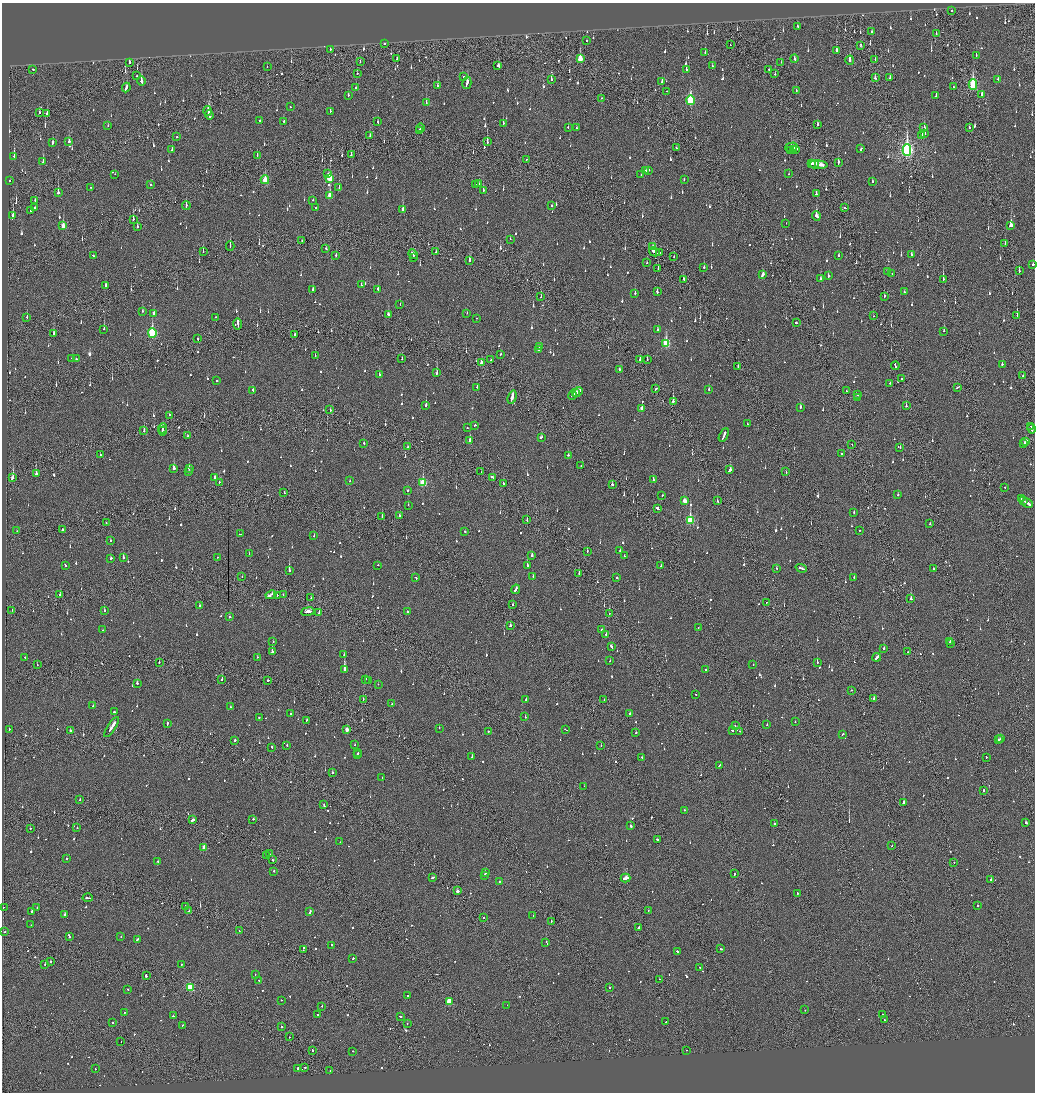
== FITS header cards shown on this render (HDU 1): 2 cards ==
NAXIS1  =                 2065
NAXIS2  =                 2180

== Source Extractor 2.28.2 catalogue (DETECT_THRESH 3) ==
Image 2065 x 2180 px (HDU 1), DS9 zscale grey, zoomed out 1/2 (1 PNG px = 2 x 2 image px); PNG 1037 x 1094 px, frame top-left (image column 1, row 2179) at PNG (2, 3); each listed source drawn as its Kron ellipse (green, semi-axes under 4 px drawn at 4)
Background -0.143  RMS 0.073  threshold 0.22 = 3 sigma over >= 5 px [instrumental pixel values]
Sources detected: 1333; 70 cannot appear on this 1/2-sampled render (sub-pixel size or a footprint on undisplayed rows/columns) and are neither listed nor drawn; of the other 1263, the 500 brightest by FLUX_AUTO listed and drawn (763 fainter detections omitted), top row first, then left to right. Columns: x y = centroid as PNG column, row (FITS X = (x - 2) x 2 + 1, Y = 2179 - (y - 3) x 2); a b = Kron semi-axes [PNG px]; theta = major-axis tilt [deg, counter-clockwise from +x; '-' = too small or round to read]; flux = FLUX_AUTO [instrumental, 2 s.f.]
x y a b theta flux
952 10 2 2 - 62
797 26 2 2 - 120
872 32 2 2 - 110
936 34 2 2 - 99
587 40 2 2 - 46
384 44 2 2 - 57
730 45 2 1 - 80
861 45 3 1 - 95
330 49 2 1 - 55
836 51 3 2 - 300
705 53 2 2 - 57
976 55 2 1 - 48
397 58 2 2 - 49
580 59 4 2 - 350
794 59 4 2 - 130
875 59 3 2 - 57
850 60 4 2 - 260
130 62 2 1 - 140
360 62 3 1 - 46
781 62 2 1 - 94
498 65 3 2 - 72
712 65 3 1 - 53
267 67 2 2 - 45
33 69 2 2 - 64
686 69 3 2 - 61
769 69 3 1 - 57
357 73 2 1 - 51
775 74 2 2 - 190
137 76 2 1 - 69
464 76 2 1 - 56
875 78 3 2 - 74
890 78 4 2 - 93
998 79 2 2 - 69
551 80 3 2 - 100
141 81 5 2 - 210
662 81 3 2 - 230
467 83 6 2 76 230
973 85 5 3 - 1300
437 86 3 2 - 110
953 87 2 1 - 54
126 88 5 2 - 160
356 88 2 2 - 52
666 91 2 1 - 46
796 91 2 2 - 70
982 94 4 2 - 74
348 95 3 2 - 84
936 96 2 2 - 67
601 98 2 1 - 55
690 100 5 3 - 1100
426 102 3 2 - 99
290 107 2 2 - 77
208 111 5 2 - 270
330 111 3 2 - 50
39 112 3 2 - 45
47 113 3 2 - 85
209 115 5 2 - 290
260 121 2 2 - 99
283 121 2 2 - 160
378 122 3 2 - 56
503 123 3 2 - 65
818 124 2 2 - 300
108 126 2 2 - 66
568 127 2 1 - 170
924 127 3 2 - 95
969 127 3 2 - 54
420 128 4 2 - 100
577 128 2 2 - 74
419 130 3 1 - 130
925 133 2 2 - 130
370 135 2 2 - 57
922 136 3 2 - 140
177 137 2 2 - 82
69 141 3 2 - 79
487 142 3 2 - 160
53 143 3 2 - 110
791 147 6 4 15 73
676 148 2 2 - 59
793 149 2 2 - 100
795 149 3 2 - 120
861 149 3 2 - 69
172 150 3 2 - 45
907 150 6 4 -90 3700
791 151 2 2 - 82
351 154 3 2 - 69
14 156 3 2 - 290
257 156 3 1 - 56
526 160 2 1 - 250
43 162 3 2 - 220
838 162 4 2 - 98
811 163 3 2 - 160
814 164 4 3 - 200
818 165 9 2 -3 340
646 170 3 2 - 210
649 170 2 2 - 110
115 174 2 2 - 48
328 174 3 2 - 120
789 174 2 2 - 75
641 175 2 2 - 62
330 179 4 3 - 410
684 179 2 2 - 47
265 180 4 3 - 350
10 181 2 2 - 45
873 181 2 2 - 120
479 183 2 1 - 62
150 185 2 2 - 55
475 185 2 2 - 280
90 187 2 2 - 51
339 187 2 2 - 130
483 190 3 2 - 91
58 192 4 2 - 150
816 194 3 2 - 67
330 195 4 2 - 290
35 200 2 1 - 52
313 200 2 2 - 67
186 205 4 2 - 100
552 206 2 2 - 210
35 207 2 2 - 120
316 208 2 2 - 90
845 208 2 2 - 80
31 210 3 2 - 77
403 210 3 2 - 250
13 215 4 2 - 170
816 216 5 3 - 210
133 219 3 2 - 54
786 223 2 2 - 45
63 226 4 2 - 190
1011 226 4 2 - 370
137 227 4 2 - 77
510 239 2 1 - 150
302 241 2 1 - 62
1005 243 2 1 - 73
230 246 4 1 - 51
653 246 3 2 - 50
326 248 2 2 - 60
203 251 2 1 - 53
436 251 3 2 - 81
654 252 5 2 - 200
660 252 2 2 - 52
413 254 5 2 - 230
912 254 3 2 - 52
93 255 2 2 - 76
336 255 2 2 - 52
838 255 2 2 - 52
413 257 2 2 - 51
674 257 2 2 - 48
469 260 3 1 - 340
647 263 2 2 - 47
1033 264 2 2 - 85
704 267 2 2 - 48
658 268 3 1 - 71
1019 271 3 2 - 79
887 272 2 2 - 69
892 273 2 2 - 61
763 275 4 2 - 140
828 276 2 2 - 68
683 279 3 2 - 110
820 279 3 2 - 91
943 279 3 2 - 260
361 285 2 2 - 65
106 286 3 2 - 88
313 289 3 2 - 76
378 289 3 2 - 100
657 292 3 2 - 91
904 292 2 2 - 110
635 293 3 2 - 80
884 296 3 2 - 73
541 297 3 2 - 50
400 304 2 1 - 53
142 311 2 2 - 45
154 313 3 2 - 68
467 313 2 2 - 56
388 314 3 2 - 110
873 316 3 1 - 190
1017 316 3 1 - 200
27 317 3 2 - 68
216 317 3 2 - 84
476 318 2 2 - 220
796 323 3 2 - 110
238 324 6 1 -90 410
104 329 2 2 - 230
658 330 2 2 - 78
944 331 2 2 - 130
152 333 4 3 - 1200
53 334 3 2 - 150
295 335 2 2 - 77
198 339 2 1 - 220
666 343 4 3 - 780
540 347 2 2 - 66
538 350 2 2 - 63
500 354 2 1 - 110
315 355 2 2 - 50
72 358 2 2 - 71
76 359 2 2 - 92
402 359 2 2 - 67
647 359 3 1 - 44
491 360 2 1 - 48
640 360 3 2 - 82
481 363 3 2 - 85
1002 364 2 2 - 77
738 366 2 2 - 57
895 366 4 1 - 190
619 369 2 2 - 75
437 373 3 2 - 140
379 375 2 2 - 51
1023 375 2 2 - 79
902 378 2 2 - 48
216 381 2 2 - 130
890 383 2 2 - 62
477 387 2 2 - 100
957 387 4 1 - 97
656 389 3 2 - 79
709 389 2 2 - 55
253 390 3 2 - 89
846 391 2 2 - 79
578 392 5 2 - 220
576 393 3 2 - 100
572 395 4 2 - 120
858 395 2 1 - 94
512 397 7 2 73 430
858 397 2 2 - 190
673 401 3 2 - 300
426 405 3 2 - 260
906 406 3 2 - 60
800 407 3 2 - 95
642 409 3 2 - 150
330 410 2 2 - 63
169 415 2 2 - 48
747 424 2 2 - 57
475 425 2 2 - 96
1031 427 2 1 - 110
162 428 5 1 - 170
467 428 2 2 - 88
1032 428 5 2 - 240
144 431 2 1 - 180
163 431 4 2 - 170
724 435 7 2 66 390
187 436 2 1 - 68
541 437 3 2 - 91
470 441 3 2 - 330
1026 442 4 2 - 120
364 443 2 2 - 55
1024 444 2 1 - 52
852 445 2 1 - 50
408 447 3 2 - 100
900 448 2 2 - 93
100 454 2 2 - 77
841 454 2 2 - 150
568 455 2 2 - 64
581 465 2 2 - 62
174 468 3 2 - 240
189 468 2 2 - 130
730 470 4 2 - 150
189 472 3 2 - 120
481 472 3 1 - 330
786 472 2 1 - 74
36 474 3 2 - 160
214 477 3 2 - 150
492 477 4 2 - 160
13 478 4 2 - 280
653 479 4 2 - 200
350 481 2 2 - 46
219 482 2 2 - 120
423 483 3 3 - 840
503 483 2 2 - 94
612 484 2 2 - 330
1005 487 2 2 - 120
407 490 2 2 - 48
284 492 2 2 - 76
662 495 2 2 - 57
898 495 2 2 - 67
1021 499 2 2 - 180
1024 500 3 2 - 220
685 501 3 3 - 150
717 501 2 2 - 51
1027 503 6 2 -31 550
408 505 2 2 - 50
658 509 3 2 - 1800
854 512 2 2 - 48
400 516 2 2 - 300
382 517 2 2 - 60
527 520 3 2 - 49
690 520 4 3 - 910
106 523 2 2 - 47
930 524 2 2 - 58
62 530 2 1 - 85
859 530 2 2 - 77
17 531 2 1 - 54
464 531 2 2 - 71
240 534 2 1 - 220
314 536 2 2 - 86
110 541 2 2 - 92
587 551 2 2 - 82
620 551 2 2 - 66
249 553 2 1 - 49
532 555 2 2 - 310
624 556 2 2 - 49
218 557 2 2 - 46
111 558 2 2 - 59
123 558 2 2 - 120
65 565 2 2 - 79
378 565 2 1 - 70
527 566 3 2 - 130
661 566 2 1 - 60
776 568 2 2 - 54
801 568 6 2 -19 230
933 569 2 2 - 76
289 571 3 2 - 530
579 573 2 2 - 69
242 576 2 2 - 48
533 577 2 2 - 88
416 578 2 2 - 62
617 578 2 2 - 110
854 578 3 2 - 140
516 589 5 2 - 250
60 595 2 2 - 85
271 595 5 2 - 440
277 595 2 1 - 48
283 595 2 1 - 89
311 598 4 2 - 110
911 599 2 2 - 190
767 602 2 1 - 46
513 605 2 2 - 65
199 606 2 2 - 67
12 610 2 1 - 69
104 611 2 2 - 54
308 611 7 2 9 280
408 612 2 2 - 780
319 613 2 2 - 84
609 613 2 1 - 46
230 617 3 2 - 57
510 625 2 2 - 160
698 628 2 1 - 68
103 630 2 2 - 63
602 630 2 2 - 54
606 634 2 2 - 86
273 642 2 1 - 110
950 642 3 2 - 130
950 644 2 2 - 110
611 646 4 2 - 100
884 648 2 2 - 200
272 652 2 2 - 380
908 652 2 2 - 50
344 655 2 2 - 190
25 657 2 1 - 55
258 657 2 2 - 57
877 657 4 2 - 130
610 661 2 2 - 56
159 662 2 2 - 85
817 662 2 2 - 180
37 665 2 2 - 51
753 665 2 2 - 51
344 670 3 2 - 2000
706 670 3 2 - 84
222 679 2 2 - 120
366 679 2 2 - 65
268 681 2 2 - 150
369 681 2 2 - 87
137 683 2 2 - 71
378 684 2 2 - 48
851 690 2 2 - 50
696 694 2 1 - 71
874 698 2 2 - 80
526 699 2 2 - 91
363 700 2 2 - 110
604 700 2 1 - 45
392 704 2 1 - 51
93 706 2 2 - 94
230 707 2 2 - 49
114 712 2 2 - 290
630 713 2 2 - 62
290 714 2 2 - 51
259 717 2 2 - 69
525 717 2 2 - 100
307 720 3 2 - 88
795 722 2 2 - 54
167 724 3 2 - 100
767 725 2 2 - 160
735 726 2 2 - 47
112 727 11 2 58 510
439 728 2 2 - 48
9 729 2 2 - 56
566 729 3 2 - 70
70 730 2 2 - 110
347 730 3 2 - 120
732 730 2 2 - 280
740 731 2 2 - 110
488 732 2 2 - 75
636 733 2 2 - 76
843 734 2 2 - 66
1001 739 4 2 - 190
235 740 2 2 - 61
999 740 3 2 - 92
287 745 2 2 - 55
355 745 2 2 - 72
601 745 2 1 - 59
272 747 2 2 - 61
358 752 2 1 - 57
357 754 2 2 - 80
472 756 2 2 - 260
986 757 2 1 - 71
642 758 3 2 - 110
719 765 4 2 - 150
332 773 2 2 - 63
382 778 2 2 - 120
584 786 2 1 - 110
984 790 2 2 - 120
80 799 2 1 - 55
903 802 3 2 - 420
324 805 3 2 - 110
684 810 2 2 - 95
253 819 2 2 - 330
193 820 3 2 - 190
1026 823 3 2 - 180
774 824 3 2 - 130
630 826 3 2 - 390
30 828 2 2 - 70
77 828 2 1 - 93
657 839 3 2 - 75
340 842 2 1 - 59
892 846 2 1 - 69
204 848 3 2 - 200
269 854 2 2 - 77
266 855 2 1 - 48
67 858 2 2 - 63
273 860 2 1 - 54
158 861 2 2 - 93
954 862 2 2 - 51
274 871 2 2 - 61
485 873 2 2 - 120
734 874 2 1 - 110
484 875 2 2 - 250
433 878 3 2 - 130
626 878 5 2 - 1400
991 879 2 2 - 110
499 881 2 2 - 48
457 891 2 1 - 3500
797 893 2 1 - 53
88 898 5 2 - 190
977 905 2 2 - 180
185 906 2 1 - 52
3 907 2 2 - 110
37 907 2 1 - 48
648 910 2 1 - 84
32 911 2 2 - 520
189 911 2 2 - 82
310 912 3 2 - 220
65 914 2 2 - 340
533 916 2 1 - 75
483 918 2 1 - 58
551 921 2 1 - 66
31 925 2 2 - 60
639 928 2 2 - 330
239 931 2 1 - 62
5 932 2 2 - 54
69 937 2 2 - 58
121 937 2 2 - 53
137 939 3 2 - 80
546 942 3 2 - 150
332 945 2 2 - 110
721 949 2 2 - 120
303 950 2 1 - 45
678 952 3 2 - 250
353 958 2 2 - 59
50 961 2 2 - 71
45 965 2 1 - 55
181 965 2 2 - 49
700 967 2 2 - 56
255 974 2 2 - 53
146 976 2 2 - 200
659 979 2 2 - 160
259 980 2 2 - 74
190 987 4 3 - 900
609 987 2 2 - 420
128 989 2 2 - 52
408 995 2 1 - 87
281 1000 2 2 - 45
449 1001 3 3 - 470
507 1005 2 1 - 91
322 1006 2 2 - 49
805 1010 2 2 - 60
125 1012 2 1 - 61
318 1014 2 2 - 76
882 1014 2 2 - 700
173 1016 2 2 - 71
400 1016 2 2 - 63
884 1020 2 2 - 71
666 1022 2 2 - 54
112 1023 2 2 - 49
407 1023 2 2 - 60
182 1025 2 2 - 45
282 1026 2 2 - 140
289 1037 2 1 - 57
121 1042 2 1 - 130
312 1050 3 2 - 160
686 1050 2 1 - 140
353 1051 2 2 - 100
305 1067 2 2 - 96
95 1068 2 2 - 73
298 1068 2 2 - 340
330 1071 2 2 - 48
At the frame edge (FLAGS 8, measured only in part): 1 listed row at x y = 1033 264
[763 fainter detections neither listed nor drawn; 70 sub-pixel or undisplayed-footprint detections neither listed nor drawn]